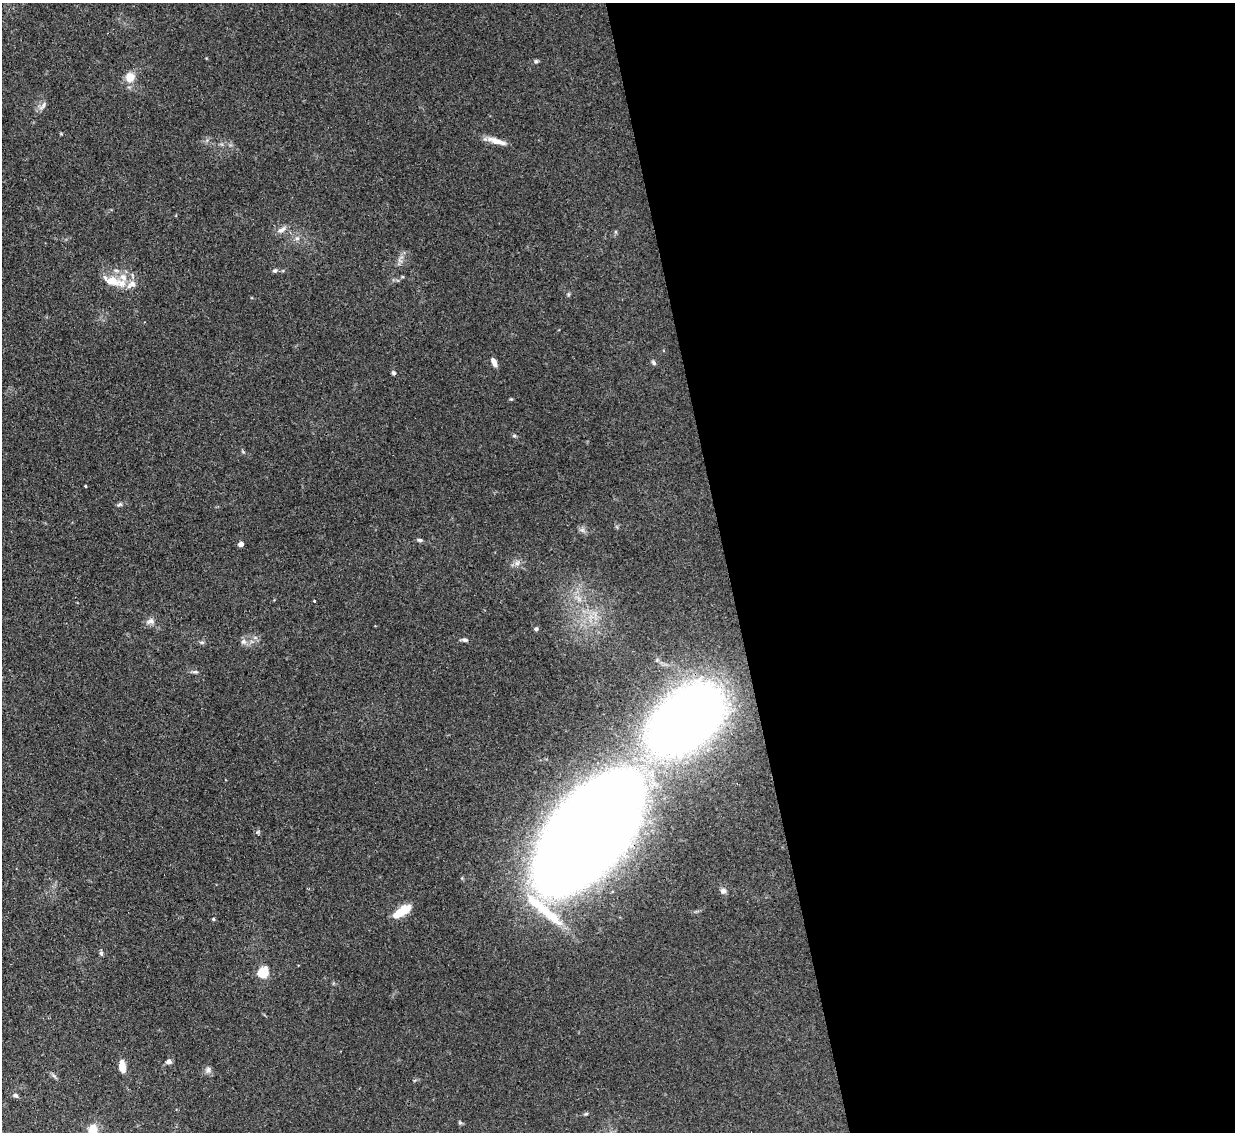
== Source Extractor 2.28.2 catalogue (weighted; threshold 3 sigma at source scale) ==
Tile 8 of 4 x 4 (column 4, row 2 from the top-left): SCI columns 3728-4960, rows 2574-3703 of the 5021 x 5006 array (HDU 1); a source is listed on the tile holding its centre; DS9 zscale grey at full resolution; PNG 1237 x 1134 px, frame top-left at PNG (2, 3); no overlay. Shown black and unused: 41% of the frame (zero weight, under 3 of 4 exposures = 4% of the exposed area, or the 3 px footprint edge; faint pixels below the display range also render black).
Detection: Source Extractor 2.28.2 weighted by HDU 2 'WHT'; one run over the whole footprint, this tile lists its part. Background 0.0934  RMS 0.0052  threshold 0.0234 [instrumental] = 3 sigma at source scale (4.5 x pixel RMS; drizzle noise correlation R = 1.50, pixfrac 1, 0.05/0.05 arcsec/px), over >= 5 px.
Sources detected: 42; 3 inside a brighter listed object's ellipse — not listed separately; the other 39 listed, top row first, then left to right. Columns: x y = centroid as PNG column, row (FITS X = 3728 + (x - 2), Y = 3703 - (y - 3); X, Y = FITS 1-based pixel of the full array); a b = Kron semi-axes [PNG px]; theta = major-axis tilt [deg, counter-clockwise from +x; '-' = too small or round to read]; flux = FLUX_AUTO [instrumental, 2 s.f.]
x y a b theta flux
536 61 6 5 - 0.9
130 77 12 12 - 6.3
43 105 13 5 53 1.9
496 141 24 6 -17 5.5
282 230 13 6 31 2.5
297 238 7 5 41 1.4
275 270 7 6 - 1
112 281 18 9 -18 11
132 284 14 10 24 4.9
494 362 9 5 -67 3
653 363 7 5 -51 1
394 373 5 4 - 0.94
514 436 6 4 0 0.7
85 486 3 2 - 0.49
120 504 8 5 8 1.1
582 530 7 5 -43 1.4
420 540 7 5 -10 0.98
241 544 4 4 - 3.5
517 563 7 7 - 1.9
314 601 3 2 - 0.55
150 621 11 8 -9 2.5
536 629 5 4 - 1
464 640 8 5 -8 1.2
243 641 7 7 - 1.9
201 642 8 4 0 0.84
195 672 9 4 0 1
686 719 49 29 41 780
588 833 74 36 51 2800
723 891 9 8 - 1.8
401 911 20 9 37 10
550 914 57 14 -43 27
213 919 4 3 - 0.61
101 953 6 5 - 0.95
263 972 6 5 - 37
169 1061 7 6 - 1.8
122 1066 14 6 -82 6.3
208 1070 8 7 - 1.7
15 1095 6 5 - 1.4
93 1130 11 9 88 8.4
Overlapping masked pixels (flux is a lower limit): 1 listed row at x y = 588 833
Isophote crosses this tile's border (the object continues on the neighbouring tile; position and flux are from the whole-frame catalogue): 1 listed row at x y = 93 1130